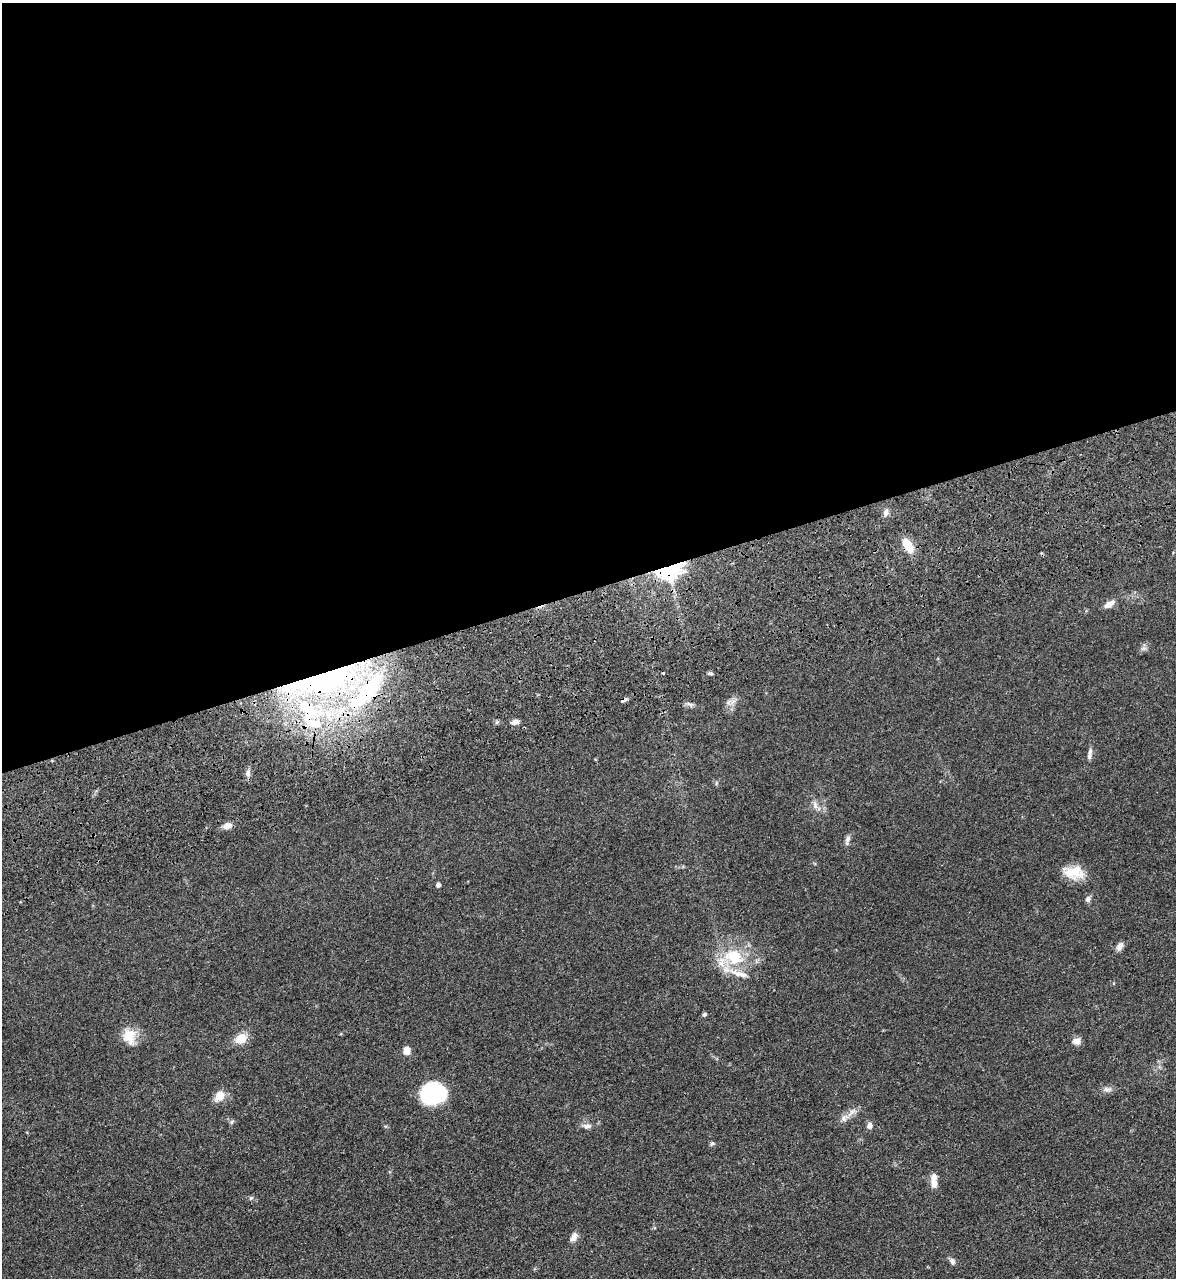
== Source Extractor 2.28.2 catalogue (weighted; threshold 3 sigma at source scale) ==
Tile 2 of 4 x 4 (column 2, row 1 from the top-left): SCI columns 1606-2779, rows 4005-5280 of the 5334 x 5453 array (HDU 1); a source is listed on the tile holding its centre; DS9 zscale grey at full resolution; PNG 1178 x 1280 px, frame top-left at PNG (2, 3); no overlay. Shown black and unused: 46% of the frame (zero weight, under 3 of 4 exposures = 11% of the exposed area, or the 3 px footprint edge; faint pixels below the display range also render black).
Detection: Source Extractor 2.28.2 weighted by HDU 2 'WHT'; one run over the whole footprint, this tile lists its part. Background 0.0519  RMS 0.0042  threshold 0.0187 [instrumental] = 3 sigma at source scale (4.5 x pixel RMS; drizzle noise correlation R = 1.50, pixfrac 1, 0.05/0.05 arcsec/px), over >= 5 px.
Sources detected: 46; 1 inside a brighter object's white glare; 1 cosmic-ray / hot-pixel residue — not listed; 4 inside a brighter listed object's ellipse — not listed separately; the other 40 listed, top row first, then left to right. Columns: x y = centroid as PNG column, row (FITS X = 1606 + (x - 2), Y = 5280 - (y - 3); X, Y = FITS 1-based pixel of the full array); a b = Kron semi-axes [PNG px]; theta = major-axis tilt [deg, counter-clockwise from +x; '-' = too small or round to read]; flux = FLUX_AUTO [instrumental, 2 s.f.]
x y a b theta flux
886 512 11 6 79 1.6
906 543 15 10 -42 5.4
669 571 29 16 14 32
1109 604 13 7 33 3
710 673 7 4 -4 0.72
322 680 96 28 14 120
624 700 8 5 16 0.99
728 702 9 5 45 1.5
690 704 11 5 -19 1.2
328 713 12 8 -90 4.2
497 722 6 5 - 0.67
515 722 9 6 13 1.6
313 723 32 13 -21 16
1089 756 13 6 79 1.6
248 773 10 6 -83 1.5
815 805 11 6 -75 1.8
227 826 10 7 12 2.4
848 839 11 6 64 1.4
1074 872 25 15 -6 8.5
438 885 4 4 - 1.5
1088 899 8 7 - 1.2
1120 946 12 6 61 1.9
734 957 30 23 -10 19
704 1014 5 4 - 0.85
129 1036 21 16 -81 6.9
241 1038 15 11 38 5.6
1076 1041 9 8 - 2.5
406 1051 8 7 - 3.4
1107 1089 13 6 4 1.6
432 1093 21 17 62 44
220 1095 10 8 49 5.7
845 1118 12 8 51 2.4
232 1122 7 4 59 0.64
587 1126 11 7 4 1.8
869 1126 7 6 - 1.7
712 1144 6 4 20 0.6
934 1180 18 8 -88 3.5
251 1198 6 5 - 0.66
573 1237 13 7 60 2.2
952 1261 8 5 -55 1.6
Overlapping masked pixels (flux is a lower limit): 5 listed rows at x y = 906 543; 669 571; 322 680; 624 700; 313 723